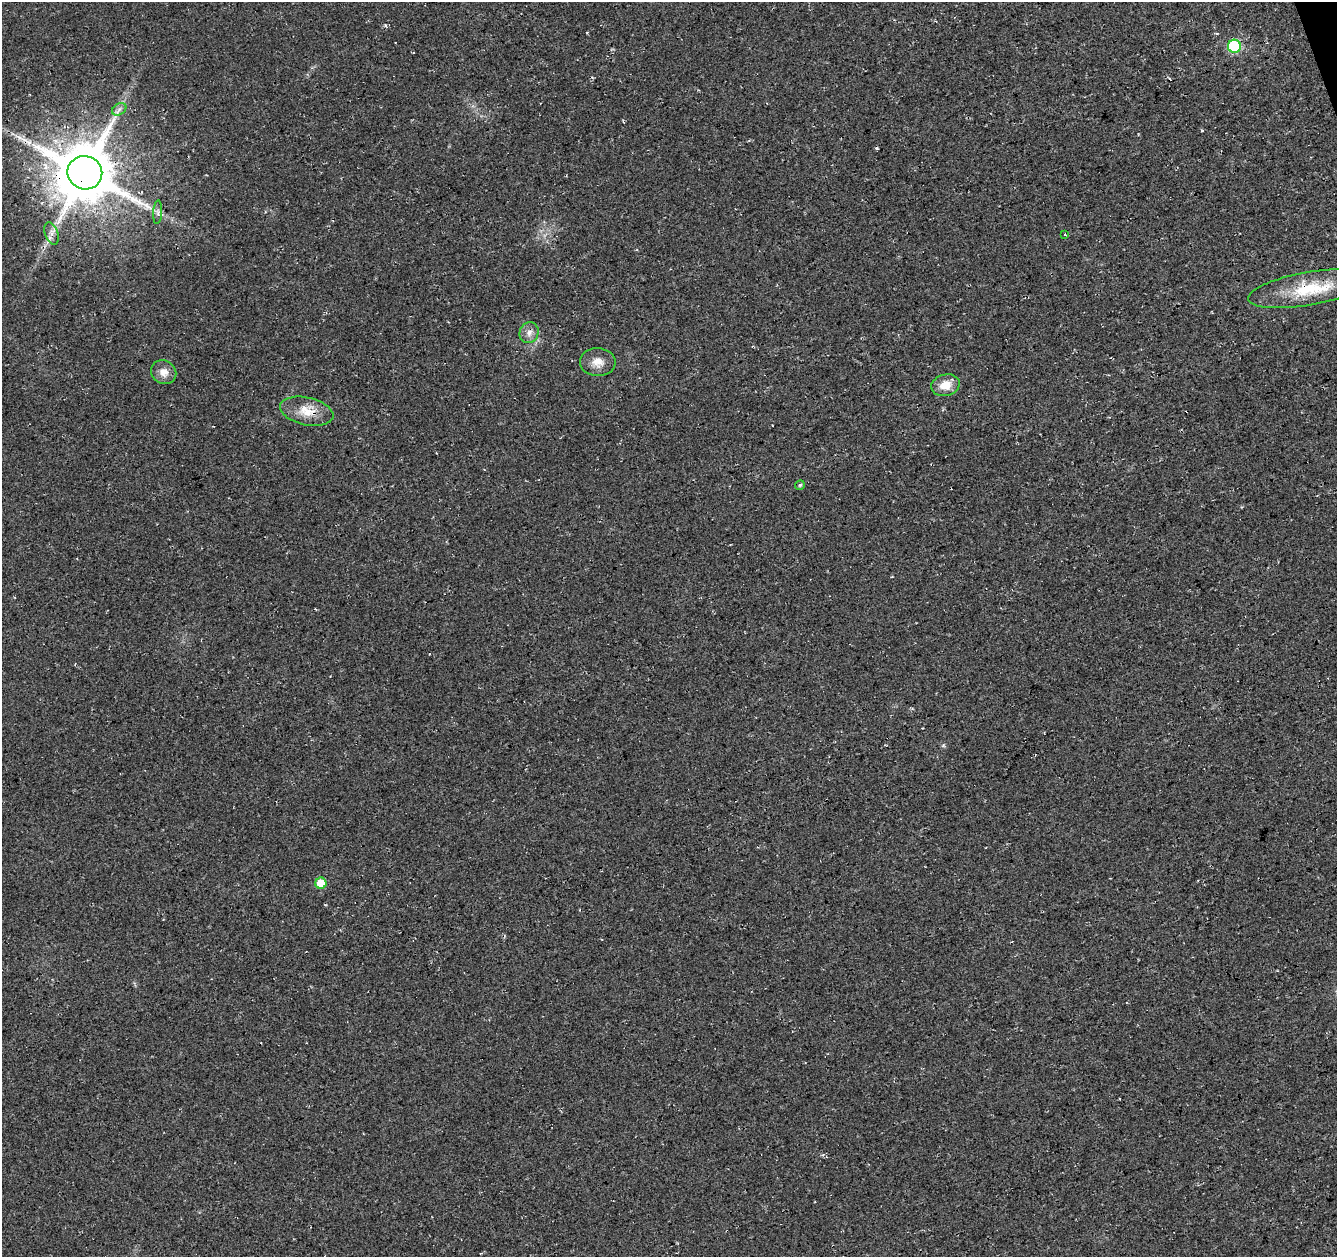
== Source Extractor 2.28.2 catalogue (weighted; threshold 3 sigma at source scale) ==
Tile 10 of 4 x 4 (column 2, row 3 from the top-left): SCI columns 1389-2723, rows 1338-2592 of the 5449 x 5237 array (HDU 1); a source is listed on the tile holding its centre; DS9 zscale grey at full resolution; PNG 1339 x 1259 px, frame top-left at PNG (2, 2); each listed source drawn as its Kron ellipse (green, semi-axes under 4 px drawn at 4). Shown black and unused: <1% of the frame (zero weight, under 3 of 4 exposures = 5% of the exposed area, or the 3 px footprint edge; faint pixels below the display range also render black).
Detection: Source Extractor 2.28.2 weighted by HDU 2 'WHT'; one run over the whole footprint, this tile lists its part. Background 0.0307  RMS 0.0081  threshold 0.0362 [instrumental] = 3 sigma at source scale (4.5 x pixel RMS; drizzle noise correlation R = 1.50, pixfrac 1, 0.0396/0.0396 arcsec/px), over >= 5 px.
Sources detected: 14; all 14 listed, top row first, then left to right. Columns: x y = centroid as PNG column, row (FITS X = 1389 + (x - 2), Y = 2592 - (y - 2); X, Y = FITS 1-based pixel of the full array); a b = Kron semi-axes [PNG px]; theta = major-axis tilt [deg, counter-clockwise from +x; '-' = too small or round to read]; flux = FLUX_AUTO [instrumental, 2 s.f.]
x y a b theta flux
1234 46 6 6 - 86
119 109 8 5 31 2.5
85 173 17 16 - 5700
158 212 12 4 86 2.6
52 234 12 6 -68 4.2
1065 235 4 2 - 0.71
1308 289 61 16 10 45
529 333 11 9 64 5.2
598 362 18 14 -3 9.6
164 372 13 11 -31 7.5
945 385 14 10 15 12
307 411 27 14 -12 16
800 485 5 4 - 1.3
321 883 5 5 - 18
Overlapping masked pixels (flux is a lower limit): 3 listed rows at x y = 85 173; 1308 289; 307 411